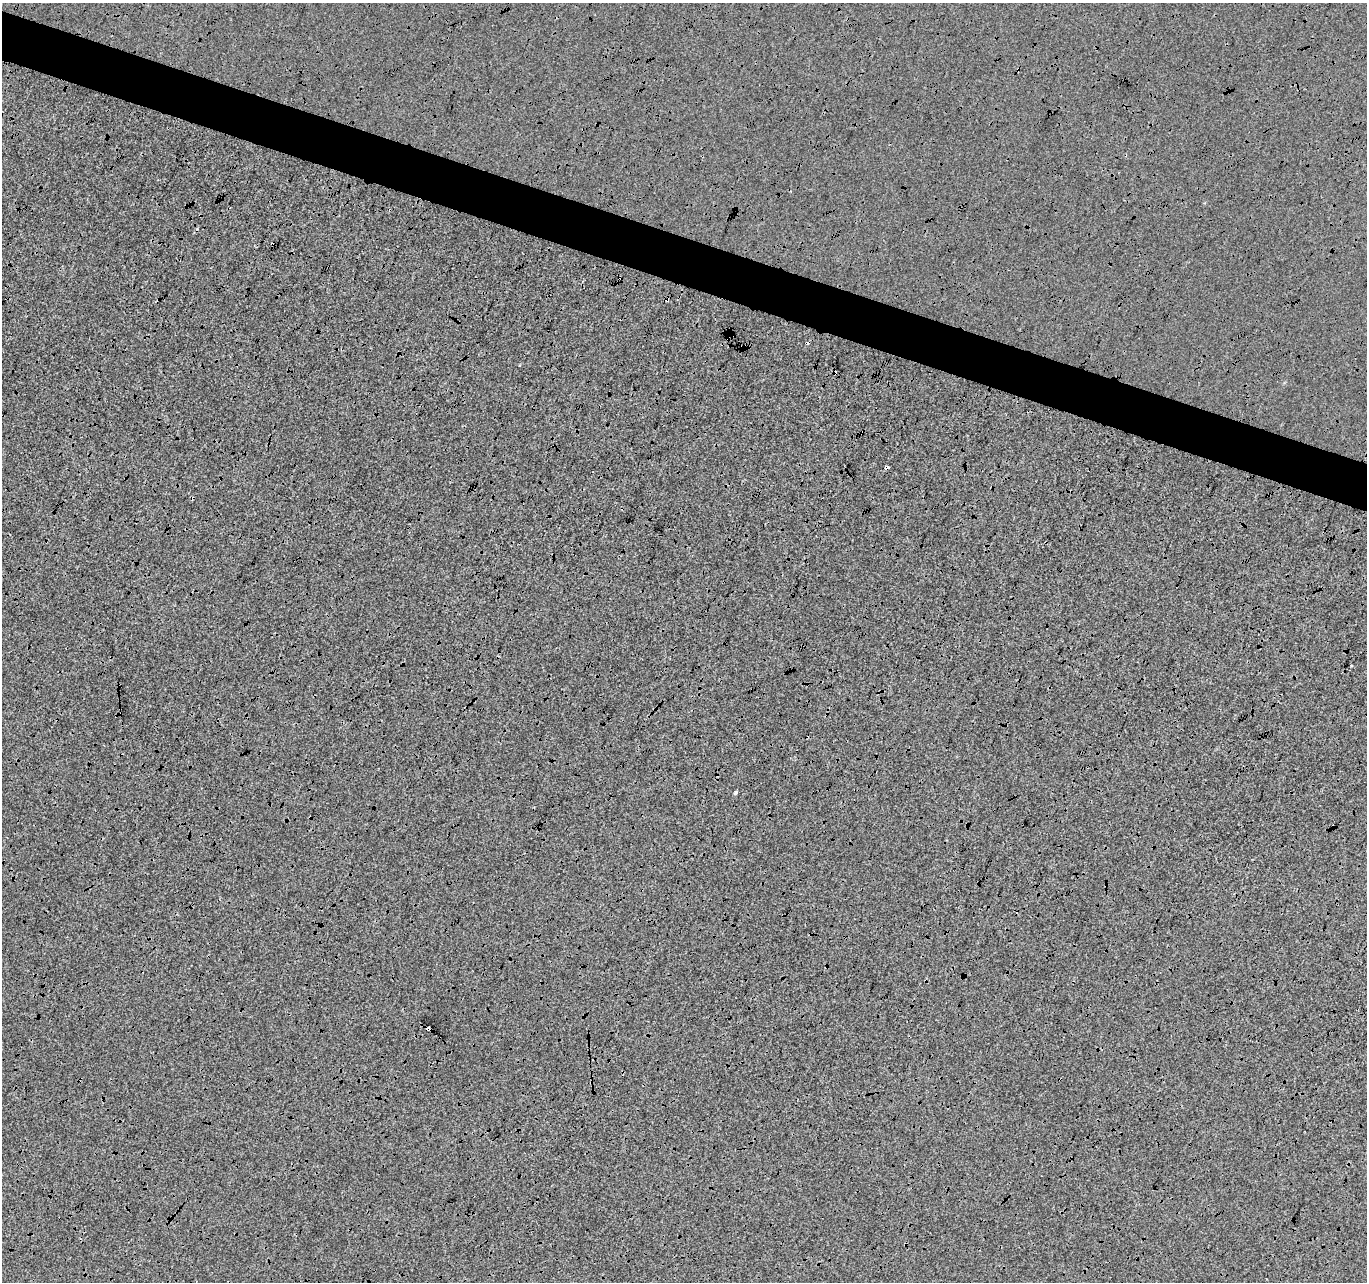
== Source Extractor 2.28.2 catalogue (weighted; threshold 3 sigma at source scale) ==
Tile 11 of 4 x 4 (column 3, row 3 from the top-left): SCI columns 2739-4103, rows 1558-2837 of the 5468 x 5612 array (HDU 1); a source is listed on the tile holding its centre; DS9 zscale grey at full resolution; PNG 1369 x 1284 px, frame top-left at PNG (2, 3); no overlay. Shown black and unused: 5% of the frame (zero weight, under 3 of 4 exposures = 2% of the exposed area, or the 3 px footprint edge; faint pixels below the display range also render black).
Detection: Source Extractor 2.28.2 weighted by HDU 2 'WHT'; one run over the whole footprint, this tile lists its part. Background -0.00824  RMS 0.0063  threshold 0.0283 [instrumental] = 3 sigma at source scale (4.5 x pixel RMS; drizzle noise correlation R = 1.50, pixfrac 1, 0.0396/0.0396 arcsec/px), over >= 5 px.
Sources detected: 11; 3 cosmic-ray / hot-pixel residue — not listed; the other 8 listed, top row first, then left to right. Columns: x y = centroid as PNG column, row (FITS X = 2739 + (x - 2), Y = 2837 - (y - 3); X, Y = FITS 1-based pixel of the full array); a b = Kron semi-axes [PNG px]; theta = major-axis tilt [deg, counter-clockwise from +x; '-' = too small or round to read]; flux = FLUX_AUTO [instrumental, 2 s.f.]
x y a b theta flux
667 300 4 4 - 0.94
727 338 4 3 - 0.71
835 373 4 3 - 1.7
886 468 4 3 - 4.6
1351 665 3 2 - 0.68
736 792 4 3 - 2.4
1333 826 4 2 - 1.3
428 1029 5 3 - 4.7
Overlapping masked pixels (flux is a lower limit): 6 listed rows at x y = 667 300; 727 338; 835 373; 886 468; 1333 826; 428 1029